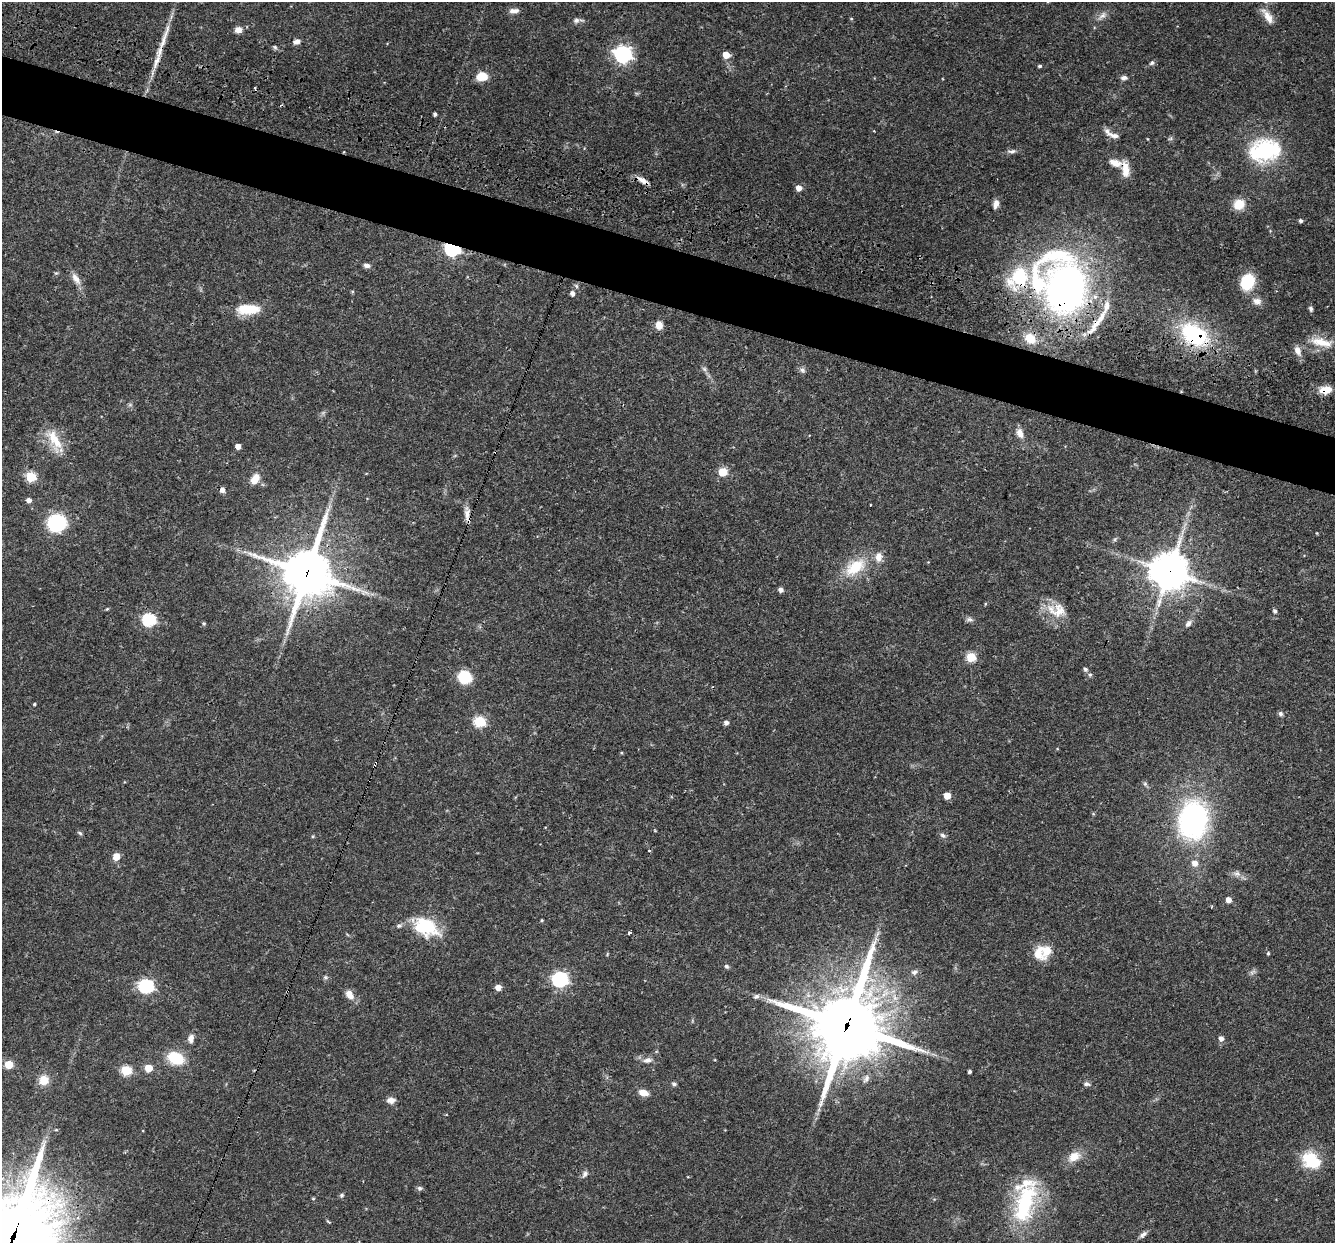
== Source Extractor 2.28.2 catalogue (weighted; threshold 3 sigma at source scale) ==
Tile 11 of 4 x 4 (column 3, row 3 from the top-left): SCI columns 2668-4000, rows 1499-2739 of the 5355 x 5411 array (HDU 1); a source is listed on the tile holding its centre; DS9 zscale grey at full resolution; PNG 1337 x 1245 px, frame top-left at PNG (2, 2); no overlay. Shown black and unused: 5% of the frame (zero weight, under 3 of 4 exposures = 3% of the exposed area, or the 3 px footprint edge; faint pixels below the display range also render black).
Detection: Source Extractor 2.28.2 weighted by HDU 2 'WHT'; one run over the whole footprint, this tile lists its part. Background 0.0577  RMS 0.0033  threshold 0.015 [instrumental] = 3 sigma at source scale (4.5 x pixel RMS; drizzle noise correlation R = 1.50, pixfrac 1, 0.05/0.05 arcsec/px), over >= 5 px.
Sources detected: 143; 4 cosmic-ray / hot-pixel residue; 1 long thin detection or spike segment (spike, bleed or trail) — not listed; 7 inside a brighter listed object's ellipse — not listed separately; the other 131 listed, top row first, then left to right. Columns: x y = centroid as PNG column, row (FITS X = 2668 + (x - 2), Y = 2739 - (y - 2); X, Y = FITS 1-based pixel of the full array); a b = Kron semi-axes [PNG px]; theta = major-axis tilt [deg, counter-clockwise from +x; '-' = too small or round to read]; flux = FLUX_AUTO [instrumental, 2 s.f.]
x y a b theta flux
514 11 13 6 4 1.7
1102 16 14 7 44 2
1268 16 22 8 -58 3.5
851 19 4 4 - 0.36
576 20 9 8 - 1.2
238 30 8 7 - 2.1
297 41 8 6 17 1.6
275 47 6 5 - 0.57
623 54 7 7 - 120
726 55 5 5 - 5.4
1152 63 7 5 43 0.77
1040 66 4 4 - 0.67
482 76 12 8 8 5.5
1124 78 9 6 6 1.2
435 114 4 3 - 0.86
874 131 3 2 - 0.22
1114 135 15 6 -12 1.7
1170 139 6 4 19 0.48
1265 150 30 21 8 31
1012 151 12 6 7 1.2
1115 163 18 10 -16 3.4
1125 169 20 9 -81 4.2
642 180 17 6 -30 2.3
799 188 6 6 - 2
996 204 11 6 79 1.9
1239 204 13 11 29 5.2
1301 221 4 4 - 0.76
452 249 7 6 - 83
367 265 8 5 -15 1.3
1019 278 33 20 35 21
76 279 18 8 -57 2.8
1247 282 14 12 68 14
576 286 6 5 - 0.6
1066 289 45 36 85 150
352 291 5 3 - 0.34
572 293 6 5 - 1.3
1257 301 11 9 -19 2.2
248 309 26 11 1 9.8
1311 309 7 5 -73 0.77
1101 317 33 7 57 6.2
659 325 8 8 - 2.9
1194 334 26 16 -32 34
1030 338 15 12 -37 5
1321 342 33 11 -12 7.2
1298 351 13 8 -67 2.5
704 369 7 6 - 0.8
802 370 8 6 -33 1
1325 390 14 8 8 4.4
130 405 7 4 0 0.54
1020 433 13 8 -72 2.5
54 439 36 14 -63 8.5
238 446 4 4 - 2.3
723 472 5 5 - 13
31 477 6 5 - 18
255 479 12 8 53 3.9
29 500 5 5 - 1.5
467 514 19 7 -86 2.5
57 523 12 11 - 38
1115 539 6 4 71 0.51
855 567 30 16 34 12
1169 571 12 12 - 770
307 573 17 17 - 1300
781 590 6 5 - 1.3
985 604 5 3 - 0.3
107 609 6 3 44 0.32
1057 610 30 19 -13 8.1
1275 611 5 4 - 0.87
969 619 11 6 -6 1
149 620 6 6 - 46
204 623 5 5 - 0.52
1188 624 11 7 54 1.4
971 657 5 5 - 17
1085 669 5 5 - 0.76
1090 675 6 5 - 0.59
465 677 11 11 - 11
34 704 3 3 - 0.44
1280 714 7 5 -47 0.75
479 721 6 6 - 29
726 723 5 4 - 1.4
1057 749 4 3 - 0.23
375 764 6 3 58 2.2
1145 784 7 6 - 0.69
947 796 5 5 - 4.4
1193 820 31 23 81 79
80 833 7 4 -28 0.51
943 835 9 6 -40 0.97
116 857 7 6 - 3.6
1195 863 8 7 - 2.2
1237 874 11 8 -6 1.6
1228 900 5 5 - 2.5
541 920 4 3 - 0.37
399 926 9 5 14 0.85
426 927 26 17 -25 19
629 933 3 3 - 1.1
1046 950 18 15 81 5.5
1268 953 4 3 - 0.37
726 966 6 6 - 0.66
914 972 9 7 24 1.2
1252 972 10 5 27 0.9
325 977 7 5 20 0.63
560 979 7 6 - 86
146 986 7 6 - 59
498 987 5 5 - 2.8
349 995 12 8 -57 3.1
756 996 8 6 17 0.99
847 1026 29 26 69 2200
191 1038 9 6 83 2.1
1221 1038 5 5 - 1.7
175 1058 13 9 -25 16
648 1060 13 7 9 1.9
9 1064 5 5 - 10
149 1068 5 5 - 9.4
126 1070 5 5 - 22
970 1072 3 3 - 0.74
866 1079 12 7 59 1.4
44 1080 11 11 - 4.4
674 1084 6 5 - 0.77
1087 1084 11 6 -7 1.1
643 1093 11 7 -15 3
391 1100 10 7 6 1.8
56 1130 5 3 - 0.35
1074 1157 17 11 30 4.5
1311 1160 24 17 -35 12
585 1174 8 7 - 1.1
688 1177 4 2 - 0.22
419 1188 6 6 - 0.79
342 1195 6 6 - 0.64
1025 1204 55 24 74 31
328 1222 8 3 -40 0.38
1143 1235 11 6 40 1.2
13 1237 37 31 63 3600
Overlapping masked pixels (flux is a lower limit): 14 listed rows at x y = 1125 169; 642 180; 452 249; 1019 278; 1066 289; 1101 317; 1194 334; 1325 390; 467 514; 1169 571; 307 573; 375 764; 847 1026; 13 1237
Isophote crosses this tile's border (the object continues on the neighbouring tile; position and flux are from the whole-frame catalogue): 1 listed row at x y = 13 1237